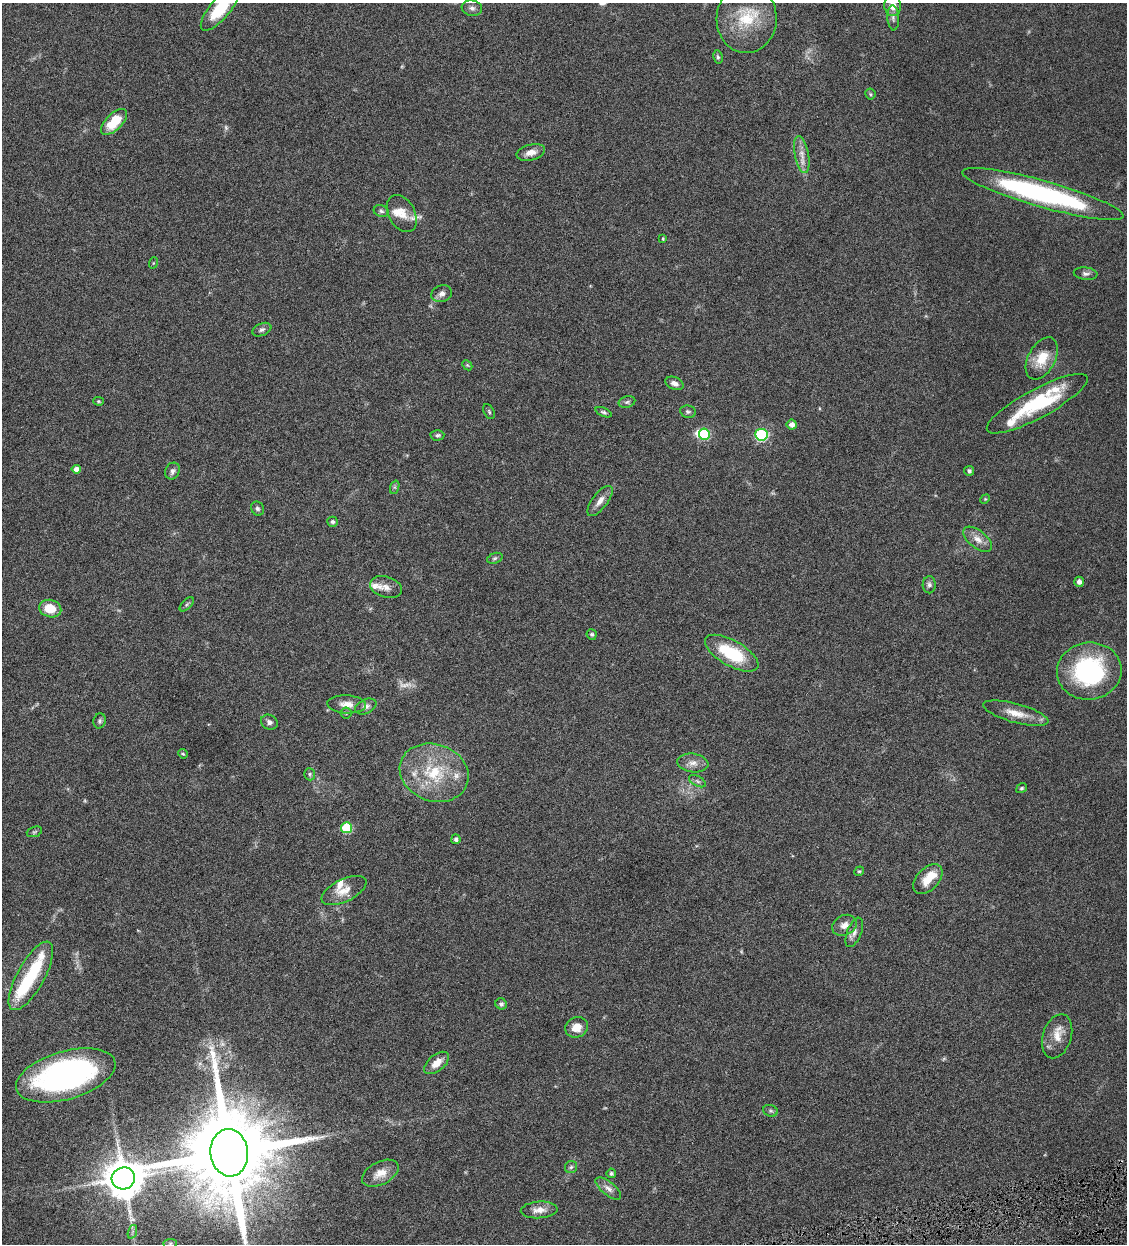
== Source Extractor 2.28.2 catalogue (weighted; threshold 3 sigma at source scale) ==
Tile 6 of 4 x 4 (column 2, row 2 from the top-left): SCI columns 1389-2513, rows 2487-3728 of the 4911 x 4971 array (HDU 1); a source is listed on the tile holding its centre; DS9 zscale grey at full resolution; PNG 1129 x 1246 px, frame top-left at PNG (2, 3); each listed source drawn as its Kron ellipse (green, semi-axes under 4 px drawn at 4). Shown black and unused: <1% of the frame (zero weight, under 4 of 8 exposures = <1% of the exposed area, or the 3 px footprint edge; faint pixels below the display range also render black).
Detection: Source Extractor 2.28.2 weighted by HDU 2 'WHT'; one run over the whole footprint, this tile lists its part. Background 0.0442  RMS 0.0037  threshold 0.0153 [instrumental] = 3 sigma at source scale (4.09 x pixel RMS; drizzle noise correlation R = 1.36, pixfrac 0.8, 0.05/0.05 arcsec/px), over >= 5 px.
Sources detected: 99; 3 too faint to see at this stretch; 2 inside a brighter object's white glare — neither listed nor drawn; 9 inside a brighter listed object's ellipse — not listed separately; the other 85 listed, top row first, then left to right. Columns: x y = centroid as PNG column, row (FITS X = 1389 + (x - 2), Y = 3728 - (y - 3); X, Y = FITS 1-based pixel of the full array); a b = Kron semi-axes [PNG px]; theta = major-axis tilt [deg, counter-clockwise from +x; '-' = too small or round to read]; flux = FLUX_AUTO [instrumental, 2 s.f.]
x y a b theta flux
893 6 10 8 -82 2.9
220 8 28 10 50 14
472 8 10 7 -8 1.3
893 18 12 6 -86 1.2
747 19 34 30 88 16
718 57 7 4 -79 0.61
870 94 5 5 - 0.51
114 122 16 8 45 9.2
531 152 14 8 14 2.6
802 155 19 7 -79 2.9
1043 194 84 13 -16 66
381 211 7 6 - 0.84
402 213 20 13 -62 4.5
663 238 3 2 - 0.36
153 263 6 3 71 0.29
1086 274 12 6 -6 1.1
442 294 10 8 20 1.6
262 330 10 6 21 1.1
1042 358 23 13 62 7.4
467 365 6 4 -44 0.48
675 383 9 6 -23 1.5
98 401 5 4 - 0.38
627 402 8 6 15 0.87
1037 404 56 14 28 27
489 412 8 5 -64 0.55
604 412 9 4 -24 0.66
688 412 8 6 -10 0.77
792 425 5 5 - 1.7
704 434 5 5 - 17
437 435 7 5 3 0.72
761 435 6 6 - 38
76 469 5 4 - 2
172 471 9 7 62 1.2
969 471 5 4 - 0.92
395 487 7 4 71 0.59
985 499 5 4 - 0.42
600 501 18 7 52 2.6
257 508 7 6 - 0.81
333 522 5 5 - 0.68
977 539 17 9 -38 3.1
495 558 8 5 19 0.66
1079 582 5 4 - 1.3
929 585 8 6 89 1
386 587 16 10 -17 2.7
187 604 9 4 45 0.78
50 609 11 8 -16 6.3
592 634 5 5 - 0.67
732 653 30 12 -29 18
1089 671 32 28 6 40
347 704 19 9 -3 3.3
366 707 11 7 25 1.4
346 713 5 5 - 0.54
1016 713 33 9 -15 5.5
100 721 7 6 - 0.8
269 722 8 7 - 1.3
183 754 5 4 - 0.38
693 763 16 9 -8 2.5
434 773 35 28 -20 20
310 774 6 5 - 0.56
697 781 9 5 -27 0.9
1022 788 5 4 - 0.5
346 828 5 5 - 17
34 832 8 5 19 0.57
456 839 5 4 - 0.77
859 871 5 4 - 0.43
928 879 18 11 46 5.9
344 891 24 11 26 4.5
844 925 13 9 27 2.5
854 932 15 7 68 1.9
31 976 38 13 61 19
501 1004 6 5 - 0.87
577 1027 11 10 - 3.9
1057 1036 23 14 73 5
437 1063 14 8 40 3.7
66 1075 51 24 16 91
770 1111 7 5 -19 0.72
229 1153 24 19 -84 7900
571 1167 6 6 - 0.72
380 1173 20 11 27 4.4
611 1173 5 5 - 0.79
123 1178 12 11 - 1100
608 1188 15 6 -39 2
539 1210 18 8 4 2.9
132 1232 7 4 71 0.73
170 1243 7 4 1 0.62
Isophote crosses this tile's border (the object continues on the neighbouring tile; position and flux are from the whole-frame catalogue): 3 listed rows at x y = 893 6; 220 8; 229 1153